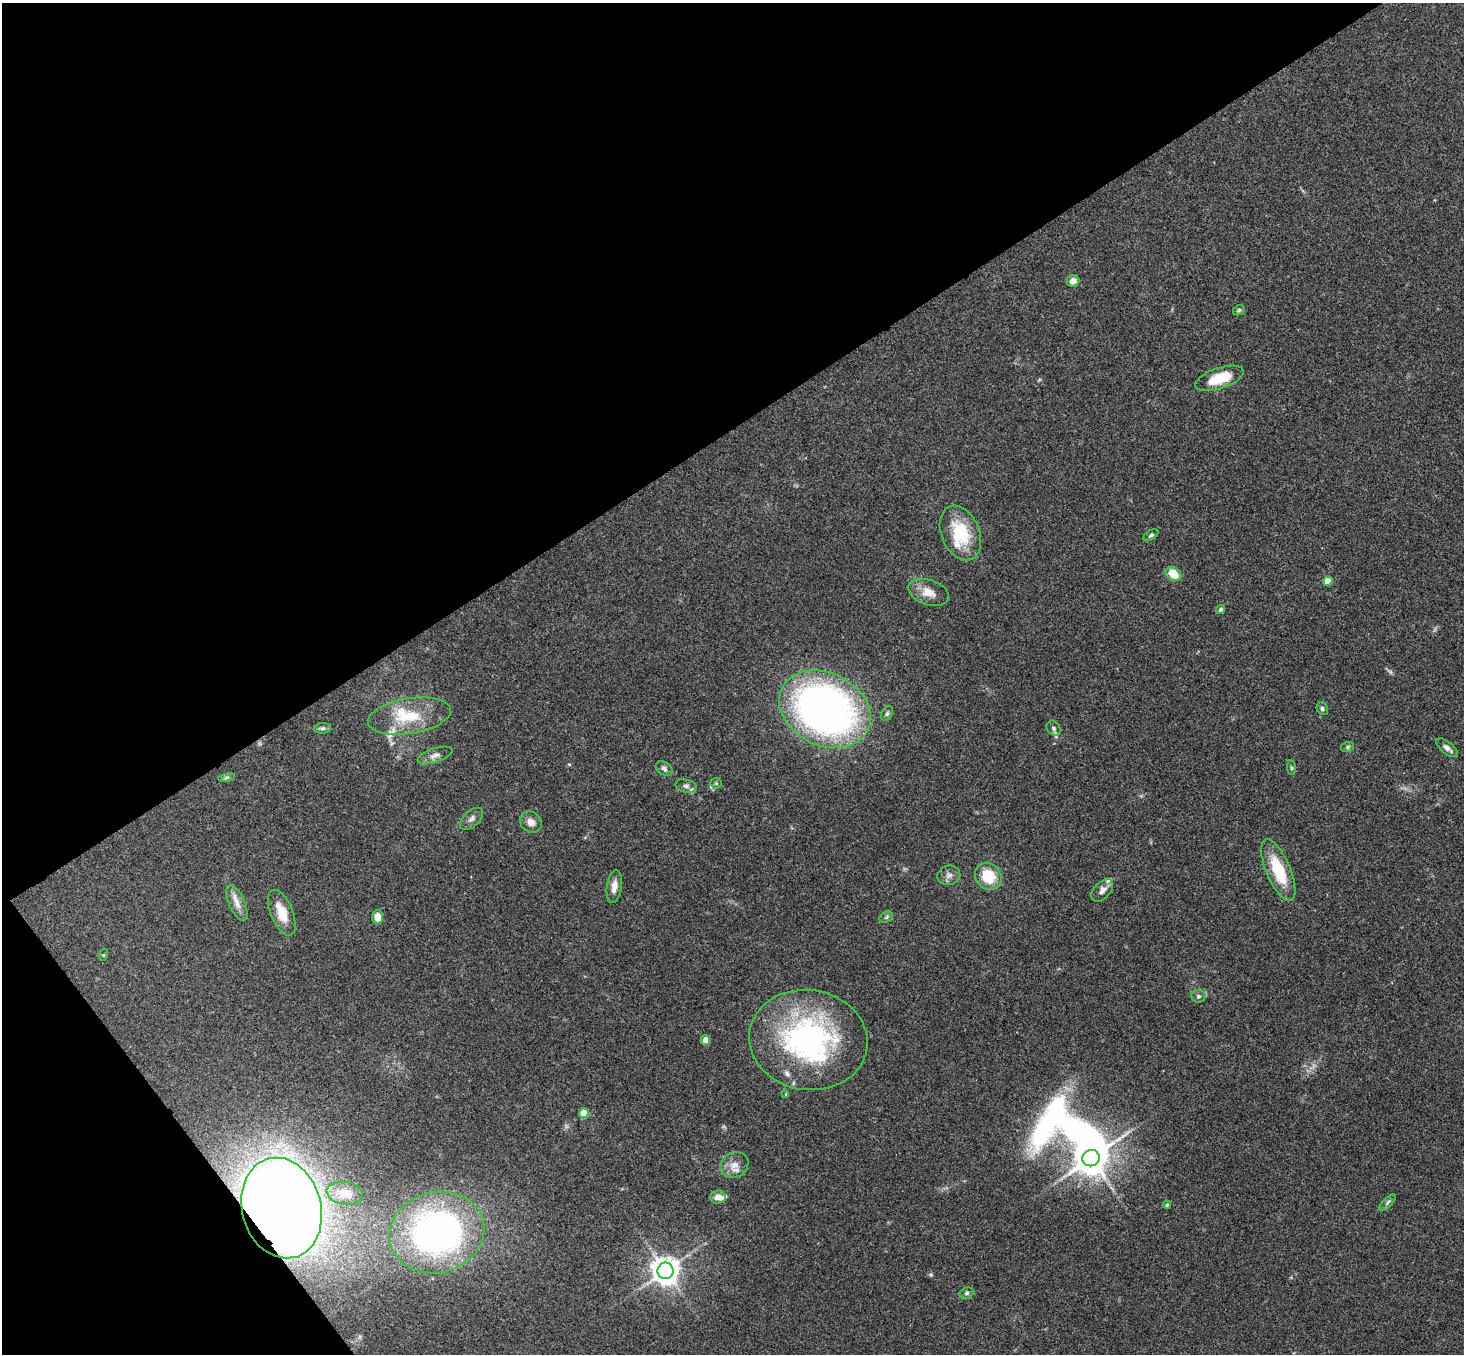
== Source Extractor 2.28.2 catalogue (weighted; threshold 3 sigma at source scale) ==
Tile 5 of 4 x 4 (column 1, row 2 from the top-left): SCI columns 53-1514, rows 3033-4384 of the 5948 x 5929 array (HDU 1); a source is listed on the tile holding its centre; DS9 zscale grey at full resolution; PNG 1466 x 1356 px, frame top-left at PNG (2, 3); each listed source drawn as its Kron ellipse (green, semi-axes under 4 px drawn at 4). Shown black and unused: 36% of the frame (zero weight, under 3 of 4 exposures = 6% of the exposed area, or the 3 px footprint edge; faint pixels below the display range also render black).
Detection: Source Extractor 2.28.2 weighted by HDU 2 'WHT'; one run over the whole footprint, this tile lists its part. Background 0.167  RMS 0.0073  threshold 0.0327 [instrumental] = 3 sigma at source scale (4.5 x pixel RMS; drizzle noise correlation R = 1.50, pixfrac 1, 0.05/0.05 arcsec/px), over >= 5 px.
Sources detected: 57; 1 inside a brighter object's white glare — neither listed nor drawn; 6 inside a brighter listed object's ellipse — not listed separately; the other 50 listed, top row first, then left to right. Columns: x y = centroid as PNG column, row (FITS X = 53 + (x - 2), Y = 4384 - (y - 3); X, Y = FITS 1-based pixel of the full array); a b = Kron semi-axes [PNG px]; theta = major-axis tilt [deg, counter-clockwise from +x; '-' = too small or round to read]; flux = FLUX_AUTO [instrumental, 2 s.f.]
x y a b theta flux
1073 281 6 5 - 4.6
1239 310 6 5 - 1.1
1220 378 25 10 19 21
960 533 29 19 -67 34
1151 535 8 4 30 1.6
1173 574 8 6 -32 14
1328 581 5 4 - 12
928 592 21 12 -18 9.8
1221 609 5 4 - 1.4
825 709 48 36 -26 380
1322 709 6 5 - 1.6
887 713 8 5 63 1.5
409 716 42 17 9 28
323 728 8 5 7 1.7
1053 728 8 6 -56 1.9
1347 747 6 5 - 1.3
1447 748 13 6 -39 3.4
435 755 18 7 18 4.4
1291 768 7 4 -82 1.1
664 769 9 6 -36 2.3
227 778 8 4 10 1.6
716 783 5 5 - 1.1
686 786 11 6 -15 2.9
472 819 14 8 43 3.4
531 822 11 9 -43 5.1
1278 870 33 12 -67 30
949 875 11 9 17 3.8
988 876 14 12 -49 22
614 886 16 7 81 5.9
1102 890 13 8 47 4.2
237 903 19 8 -66 6.4
282 913 24 11 -68 15
377 917 7 5 89 7.5
886 917 7 5 32 1.4
103 955 6 4 71 0.86
1198 996 7 6 - 2
705 1040 5 4 - 11
808 1040 59 50 -9 170
786 1094 4 4 - 0.77
584 1113 5 5 - 19
1091 1158 8 8 - 1600
734 1165 14 12 29 7.3
345 1193 18 11 -10 11
718 1197 8 7 - 5.7
1388 1202 10 4 46 1.9
1167 1205 4 4 - 0.97
282 1208 51 39 -75 1200
437 1233 48 40 15 250
665 1271 8 8 - 940
967 1293 7 5 17 1.5
Overlapping masked pixels (flux is a lower limit): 1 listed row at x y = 282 1208